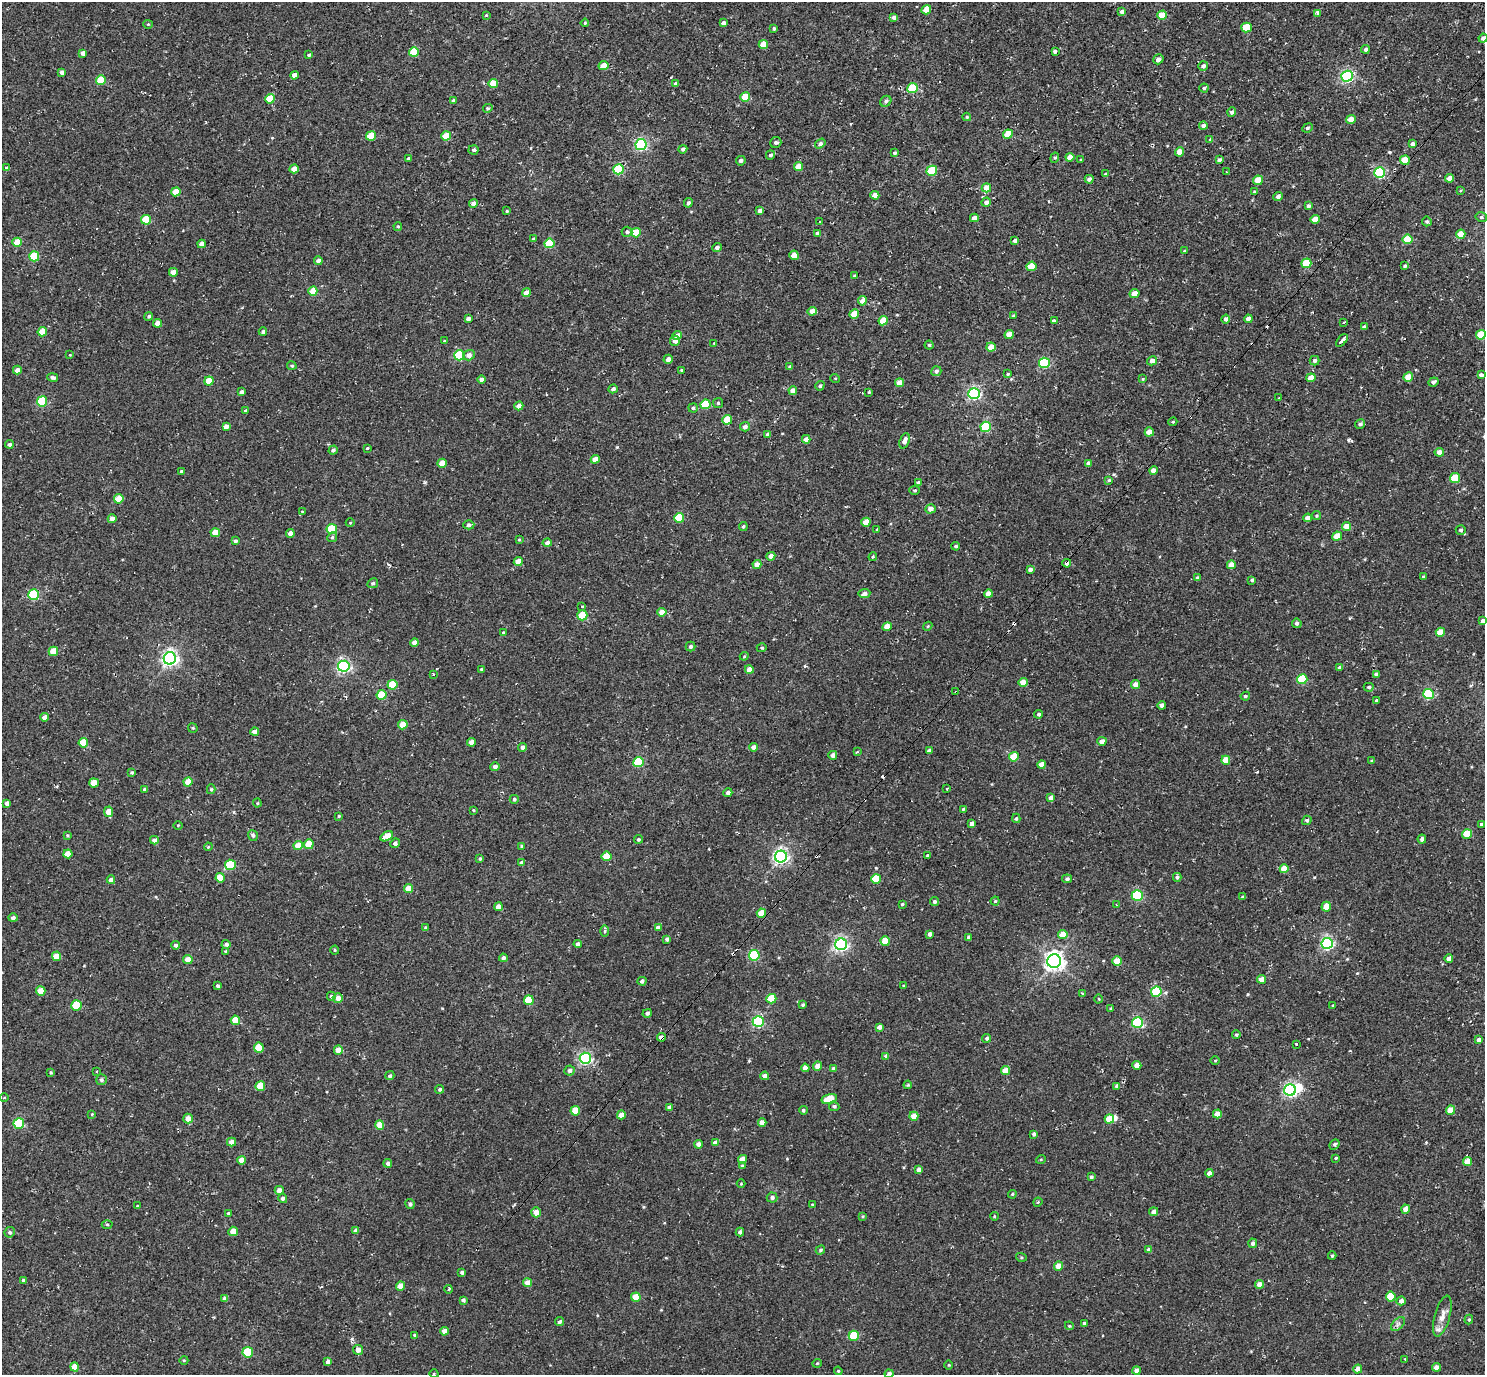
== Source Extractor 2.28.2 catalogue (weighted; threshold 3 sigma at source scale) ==
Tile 10 of 4 x 4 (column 2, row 3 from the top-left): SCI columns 1523-3005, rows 1571-2943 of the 5972 x 5985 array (HDU 1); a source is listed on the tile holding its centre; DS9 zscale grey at full resolution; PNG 1487 x 1377 px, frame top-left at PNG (2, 2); each listed source drawn as its Kron ellipse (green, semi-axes under 4 px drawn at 4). Shown black and unused: <1% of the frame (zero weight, under 2 of 3 exposures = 3% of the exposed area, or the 3 px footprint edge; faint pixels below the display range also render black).
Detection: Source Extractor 2.28.2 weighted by HDU 2 'WHT'; one run over the whole footprint, this tile lists its part. Background 0.0401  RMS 0.011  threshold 0.0506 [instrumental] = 3 sigma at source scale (4.5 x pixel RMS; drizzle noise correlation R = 1.50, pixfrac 1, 0.05/0.05 arcsec/px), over >= 5 px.
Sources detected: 511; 2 inside a brighter object's white glare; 9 cosmic-ray / hot-pixel residue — neither listed nor drawn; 1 inside a brighter listed object's ellipse — not listed separately; the other 499 listed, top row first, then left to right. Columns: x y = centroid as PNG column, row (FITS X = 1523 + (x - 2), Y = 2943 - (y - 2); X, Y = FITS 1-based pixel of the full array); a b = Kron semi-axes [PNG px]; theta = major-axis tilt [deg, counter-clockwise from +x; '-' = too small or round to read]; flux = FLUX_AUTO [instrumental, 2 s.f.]
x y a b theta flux
926 10 5 4 - 17
1122 11 4 3 - 4
1318 13 3 3 - 9.5
486 15 3 3 - 0.88
1162 15 5 4 - 17
894 17 4 4 - 4
585 23 4 3 - 1.2
723 23 4 4 - 3.8
148 24 5 4 - 1.2
1246 27 5 5 - 33
774 28 4 3 - 1.7
1483 38 4 4 - 3.7
763 45 5 4 - 18
1365 49 4 4 - 2.6
1055 51 3 3 - 8.6
414 52 5 5 - 42
83 53 4 4 - 5.5
309 55 3 3 - 1.5
1158 59 5 4 - 4.5
603 66 5 4 - 9.8
1203 66 5 4 - 3.8
62 72 4 4 - 4.6
294 75 4 4 - 8.1
1347 76 5 5 - 180
101 80 5 5 - 37
676 83 4 4 - 2.6
493 84 5 4 - 25
912 88 5 5 - 42
1204 88 4 4 - 1.6
745 97 5 4 - 25
270 99 5 4 - 27
453 101 3 3 - 2.7
886 101 6 5 - 2.4
488 108 5 4 - 1.4
1232 112 5 4 - 3.4
967 117 4 3 - 1.5
1351 119 4 4 - 13
1203 126 4 4 - 4.6
1307 128 5 4 - 2
1008 134 5 4 - 22
371 136 5 4 - 30
446 136 5 4 - 25
1210 139 3 2 - 2.1
776 143 6 5 - 3
820 143 6 4 34 3
1412 144 4 4 - 3.8
641 145 5 5 - 160
683 149 4 4 - 2.6
474 150 5 5 - 2.4
1179 152 4 4 - 12
895 153 4 4 - 1.9
770 155 5 4 - 2.5
1070 157 4 4 - 9
408 158 4 3 - 1.7
1055 158 5 4 - 1.4
1081 160 3 3 - 1.9
1220 160 4 3 - 2.1
1405 160 5 4 - 21
741 161 5 4 - 2.4
798 166 4 4 - 13
7 168 4 3 - 2.4
294 169 4 4 - 13
618 169 5 5 - 59
932 171 5 5 - 46
1226 172 4 2 - 0.88
1380 173 5 5 - 100
1106 174 4 3 - 2.7
1449 178 4 4 - 7.5
1089 179 4 4 - 3.2
1258 180 5 4 - 20
986 188 5 4 - 13
1460 191 3 3 - 1
176 192 4 4 - 20
1254 192 3 2 - 1.1
875 195 4 4 - 9.8
1278 196 5 4 - 3.6
986 202 5 4 - 3.7
473 203 4 4 - 4.6
688 203 5 4 - 3.4
1308 206 4 4 - 2.3
507 211 3 3 - 0.99
760 211 4 4 - 4.5
1481 217 6 4 -13 2.1
974 218 4 4 - 5.7
1315 219 4 4 - 12
146 220 5 4 - 33
1427 221 5 5 - 2.2
820 222 3 2 - 1.5
398 226 4 4 - 1.4
627 232 5 5 - 3
636 233 5 4 - 26
817 233 4 4 - 1.9
1461 234 5 4 - 17
533 239 4 3 - 2.4
1407 239 5 5 - 30
1015 241 4 3 - 2.8
17 242 5 4 - 22
549 243 5 5 - 41
201 244 4 4 - 6.9
717 247 5 4 - 3.3
1184 251 3 3 - 0.99
794 255 4 4 - 15
34 256 5 5 - 47
318 261 4 4 - 5.4
1306 263 5 5 - 40
1031 266 5 4 - 19
1405 266 3 3 - 1.9
173 272 4 4 - 8.9
855 276 4 3 - 2.4
313 291 4 4 - 16
526 293 4 4 - 11
1134 293 5 4 - 8.5
862 301 5 4 - 6.1
812 311 5 4 - 7.1
854 314 5 4 - 19
149 316 4 4 - 1.9
1014 316 4 3 - 2.4
468 319 4 4 - 3.7
1226 319 4 4 - 4.5
1248 319 4 4 - 5.7
883 321 5 4 - 21
1054 321 3 3 - 13
157 323 4 4 - 8.5
1344 323 3 2 - 1.4
1364 327 4 3 - 2.8
42 332 5 4 - 20
263 332 4 3 - 2.9
1009 335 4 4 - 11
1481 335 5 4 - 29
677 336 5 4 - 8
1342 340 7 3 47 16
445 341 3 3 - 3
675 341 5 5 - 5
714 343 4 4 - 0.85
929 345 4 4 - 1.7
991 347 5 4 - 14
70 355 3 3 - 0.74
459 355 5 5 - 77
469 355 6 5 - 5.8
668 359 5 4 - 5.5
1152 361 5 4 - 6.1
1315 361 5 4 - 3
1044 363 5 5 - 93
292 366 5 4 - 1.6
790 367 4 4 - 1.7
17 370 4 4 - 5.3
681 370 3 3 - 1
936 371 5 4 - 3.4
1008 374 4 3 - 1.2
1481 375 4 4 - 3.7
53 377 5 4 - 2.9
1408 377 5 4 - 18
835 378 5 3 - 0.91
1311 378 5 4 - 15
1143 379 4 3 - 0.92
482 380 4 4 - 6
209 381 4 4 - 23
1433 382 5 4 - 3.4
899 383 4 4 - 9.9
820 386 5 4 - 2
613 389 5 4 - 3.1
793 390 4 4 - 7.8
241 392 4 3 - 3.4
869 392 3 3 - 1.4
974 394 6 5 - 180
1279 398 3 3 - 1
42 401 5 5 - 67
718 403 5 5 - 1.4
705 404 5 5 - 48
519 406 4 4 - 8
693 408 4 4 - 1.7
246 411 4 3 - 2
727 420 5 4 - 24
1173 422 4 3 - 1.2
1360 424 5 4 - 2.8
226 427 4 4 - 6.5
745 427 5 4 - 3.8
986 427 5 5 - 66
1149 432 4 4 - 12
768 434 4 3 - 3.9
806 439 4 4 - 6.2
904 441 8 5 69 6.3
9 444 4 4 - 3.1
367 448 3 3 - 1
333 450 4 4 - 2.7
1439 452 5 4 - 6.3
595 459 4 4 - 11
442 463 4 4 - 15
1088 463 4 4 - 4.1
1154 470 4 4 - 7.6
182 471 3 3 - 2.8
1455 478 5 5 - 37
1109 480 4 4 - 1.5
918 483 4 4 - 3.7
915 490 5 4 - 1.6
119 499 5 4 - 23
931 509 5 4 - 7.6
302 511 4 2 - 0.74
1317 516 4 4 - 1.4
679 518 5 5 - 49
1308 518 4 4 - 7.6
112 519 4 4 - 7.6
866 522 4 4 - 13
350 523 4 3 - 0.85
469 525 5 4 - 2.8
743 526 4 4 - 1.8
1346 526 5 4 - 14
332 529 5 5 - 41
877 529 3 2 - 2
1461 530 5 5 - 2.8
215 533 5 4 - 13
290 533 4 4 - 6.2
1337 536 5 4 - 20
332 537 5 4 - 1.7
519 540 4 4 - 1
235 541 3 3 - 2
547 543 4 4 - 4.2
956 546 4 4 - 1.9
771 556 4 4 - 6.1
873 557 4 3 - 1.2
518 562 4 4 - 11
1067 563 4 4 - 8.3
757 565 4 4 - 7.6
1231 565 4 4 - 12
1030 569 4 3 - 3.8
1423 576 3 3 - 1.6
1198 578 3 3 - 2.8
1252 580 4 3 - 2
373 583 5 4 - 1.9
864 594 6 4 9 4.1
988 594 4 4 - 8.7
34 595 5 5 - 74
582 606 4 3 - 1.3
662 612 4 4 - 8.7
582 615 5 5 - 37
1483 621 4 4 - 4.5
1297 623 5 4 - 2.7
928 626 5 3 - 1.1
887 627 4 4 - 16
503 632 3 3 - 1.1
1440 632 4 4 - 17
414 643 4 4 - 7.9
690 647 5 4 - 3
762 648 5 4 - 1.4
53 651 5 4 - 19
744 656 4 4 - 1.3
170 658 6 6 - 370
344 666 6 5 - 230
1340 668 4 3 - 3.1
481 669 3 3 - 1
749 669 4 4 - 8.8
434 674 3 2 - 1.8
1376 674 4 3 - 2.7
1302 679 5 5 - 52
1023 682 5 4 - 11
1135 684 4 4 - 7.3
392 685 5 4 - 33
1369 687 5 4 - 2
956 692 3 3 - 3.5
1429 694 5 5 - 85
382 695 5 5 - 28
1245 696 4 4 - 2
1376 700 4 3 - 1.3
1162 705 4 4 - 4.5
1039 714 4 4 - 2.3
45 717 4 4 - 7.5
403 725 5 4 - 18
193 728 5 4 - 1.3
255 732 4 4 - 5.3
1102 741 4 4 - 6.1
471 742 4 4 - 7
83 743 5 4 - 26
522 747 4 4 - 3.8
754 747 4 4 - 6
929 751 4 3 - 2.6
857 752 4 3 - 1.7
833 755 4 4 - 5.6
1014 757 5 4 - 26
1226 760 4 4 - 16
1372 761 4 3 - 1.7
638 762 5 5 - 56
1042 765 4 4 - 9.6
495 767 4 4 - 4.8
132 773 4 4 - 1.7
188 782 4 4 - 13
94 783 5 4 - 16
211 789 5 4 - 1.5
947 789 3 2 - 1.5
145 790 4 3 - 3.3
728 793 4 4 - 3.4
1051 798 4 4 - 5.7
514 799 4 4 - 2.3
7 803 4 4 - 4.2
257 803 4 4 - 1.1
963 809 4 3 - 1.1
473 810 3 3 - 1.1
109 812 5 4 - 11
339 816 3 3 - 1.3
1016 818 5 4 - 1.6
1307 820 5 4 - 2.2
972 823 4 4 - 4.4
1481 824 3 3 - 11
178 825 4 3 - 0.92
1467 834 5 5 - 26
67 835 4 3 - 1.2
253 835 5 5 - 2.6
387 836 7 4 27 22
638 839 4 4 - 1.5
1422 839 4 4 - 2.9
154 840 4 4 - 4.3
395 843 5 4 - 2.7
309 844 5 4 - 21
298 845 5 4 - 14
522 846 4 4 - 1.3
208 847 4 3 - 1
68 854 4 4 - 12
927 855 3 3 - 1.2
607 856 5 4 - 25
781 857 6 6 - 310
480 859 4 3 - 1.7
522 863 4 3 - 3.9
230 865 5 5 - 52
1284 869 4 4 - 17
1177 877 4 4 - 2.2
220 878 4 4 - 19
876 879 5 4 - 30
1067 879 5 4 - 2.5
111 880 4 4 - 4.5
408 889 4 4 - 15
1137 896 5 5 - 92
1242 897 3 3 - 1.1
995 901 4 4 - 1.5
935 902 4 4 - 2.6
902 904 4 4 - 1.5
1117 905 3 2 - 1.2
498 907 4 4 - 8.9
1326 907 5 4 - 15
761 913 4 4 - 14
13 918 4 4 - 2.8
425 928 4 3 - 1.6
658 928 4 4 - 5.9
605 931 6 4 89 1.6
930 934 4 4 - 3.9
1063 934 5 4 - 13
969 937 4 3 - 3.3
667 939 4 4 - 2.8
885 941 5 4 - 21
1327 943 5 5 - 180
226 944 4 4 - 2.7
578 944 4 4 - 3.3
841 944 6 5 - 250
176 945 4 4 - 2.9
335 950 4 4 - 1.2
226 951 3 3 - 1.5
754 955 5 5 - 84
57 956 4 4 - 14
503 958 4 4 - 3.5
1449 958 4 4 - 7.3
188 959 5 5 - 8.2
1054 961 7 7 - 580
1117 961 5 4 - 25
1262 979 4 4 - 8.9
642 981 4 4 - 3.1
218 986 3 3 - 2
903 986 3 3 - 0.98
41 991 5 4 - 17
1156 992 5 5 - 73
1082 993 4 3 - 2.5
331 996 4 4 - 1.9
338 998 5 4 - 7.3
771 999 5 5 - 26
1099 999 4 3 - 1
529 1000 5 5 - 26
77 1005 5 5 - 50
803 1005 4 3 - 1.6
1333 1005 3 3 - 1.1
1111 1009 4 3 - 1.3
647 1013 4 4 - 2.5
235 1020 4 4 - 17
758 1022 5 5 - 130
1137 1023 5 5 - 110
879 1027 4 4 - 4.9
1236 1035 4 4 - 1.5
662 1037 4 4 - 11
987 1038 4 4 - 1.8
1479 1040 4 4 - 4.7
1296 1044 3 3 - 2
259 1048 5 5 - 28
338 1050 4 4 - 12
886 1056 4 4 - 3.6
585 1058 5 5 - 190
1215 1060 4 3 - 1.1
1137 1065 4 4 - 8.7
818 1066 4 4 - 10
805 1068 4 4 - 6.4
834 1068 4 3 - 3.3
570 1070 5 5 - 3.6
96 1071 3 2 - 1.1
1005 1071 5 4 - 16
51 1072 3 3 - 1.3
390 1076 5 4 - 2.3
765 1076 4 4 - 4.7
101 1080 5 5 - 2.5
908 1085 4 3 - 1.1
260 1086 5 4 - 24
1117 1086 4 3 - 2.4
440 1089 4 4 - 2
1290 1090 6 5 - 230
4 1098 4 3 - 0.72
829 1099 8 4 15 29
834 1106 5 4 - 2.5
669 1108 4 4 - 5
803 1110 4 4 - 1.9
1450 1110 4 4 - 15
575 1111 5 5 - 22
92 1114 4 3 - 0.94
1217 1114 4 4 - 11
621 1115 4 4 - 8.8
914 1116 4 4 - 11
188 1119 5 5 - 8.8
1109 1119 5 4 - 22
19 1123 5 5 - 79
762 1123 4 4 - 6.9
380 1125 5 4 - 14
1034 1134 4 3 - 2.7
232 1142 4 4 - 6.6
715 1143 4 4 - 6.7
699 1144 4 4 - 6.1
1335 1144 5 4 - 2
1336 1158 3 3 - 4.1
742 1159 4 4 - 10
1041 1159 5 3 - 0.97
241 1160 4 4 - 8.5
1467 1161 4 4 - 15
388 1163 4 4 - 2.9
742 1166 4 4 - 1.4
919 1170 4 4 - 6
1209 1173 4 4 - 5.7
1091 1177 4 4 - 1.8
741 1184 4 3 - 0.84
279 1190 4 4 - 5
1012 1194 4 3 - 1.1
772 1197 5 5 - 3.2
283 1198 4 4 - 2.8
1038 1202 5 3 - 1.3
410 1204 5 4 - 2.6
812 1205 4 3 - 0.94
137 1206 3 3 - 0.89
1406 1209 4 4 - 7.4
536 1212 5 5 - 9.2
1154 1212 4 4 - 4.9
228 1213 4 3 - 1.2
863 1216 4 3 - 1.2
994 1216 4 3 - 1.1
107 1224 5 3 - 1.2
233 1231 5 4 - 11
356 1231 4 4 - 4.8
10 1232 5 5 - 2.4
740 1232 4 4 - 2.9
1253 1243 5 4 - 3.4
820 1250 5 4 - 1.9
1149 1250 4 4 - 4.6
1332 1256 4 3 - 1.5
1021 1257 5 3 - 1.2
1058 1266 4 4 - 10
462 1272 3 3 - 2.3
23 1280 4 3 - 2.1
528 1283 4 4 - 9.3
1260 1284 4 4 - 8
401 1286 4 4 - 13
448 1289 4 3 - 1.3
1391 1296 5 5 - 27
636 1297 5 4 - 18
225 1299 4 4 - 5.6
463 1300 3 3 - 2.6
1401 1301 5 4 - 5
1442 1316 21 7 75 8.9
1469 1320 5 4 - 1.6
560 1322 4 4 - 2.4
1084 1323 3 3 - 1.9
1398 1324 8 5 45 3.1
1069 1326 4 4 - 1.2
444 1331 4 4 - 7.6
415 1335 4 3 - 1.7
854 1336 5 5 - 39
358 1350 5 4 - 7.1
248 1352 5 5 - 55
1405 1359 3 3 - 0.71
184 1360 4 3 - 0.93
328 1362 4 4 - 5.2
817 1363 5 4 - 1.2
949 1365 4 3 - 0.96
75 1367 5 4 - 12
1436 1367 4 4 - 6.3
1358 1369 4 4 - 7.1
838 1371 4 3 - 1.2
1136 1371 4 4 - 6.3
434 1374 4 3 - 0.84
889 1374 4 4 - 3.6
Overlapping masked pixels (flux is a lower limit): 4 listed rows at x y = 1405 160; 1067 563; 956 692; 662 1037
Isophote crosses this tile's border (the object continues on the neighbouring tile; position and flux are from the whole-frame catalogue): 4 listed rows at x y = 1483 38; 1483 621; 75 1367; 889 1374